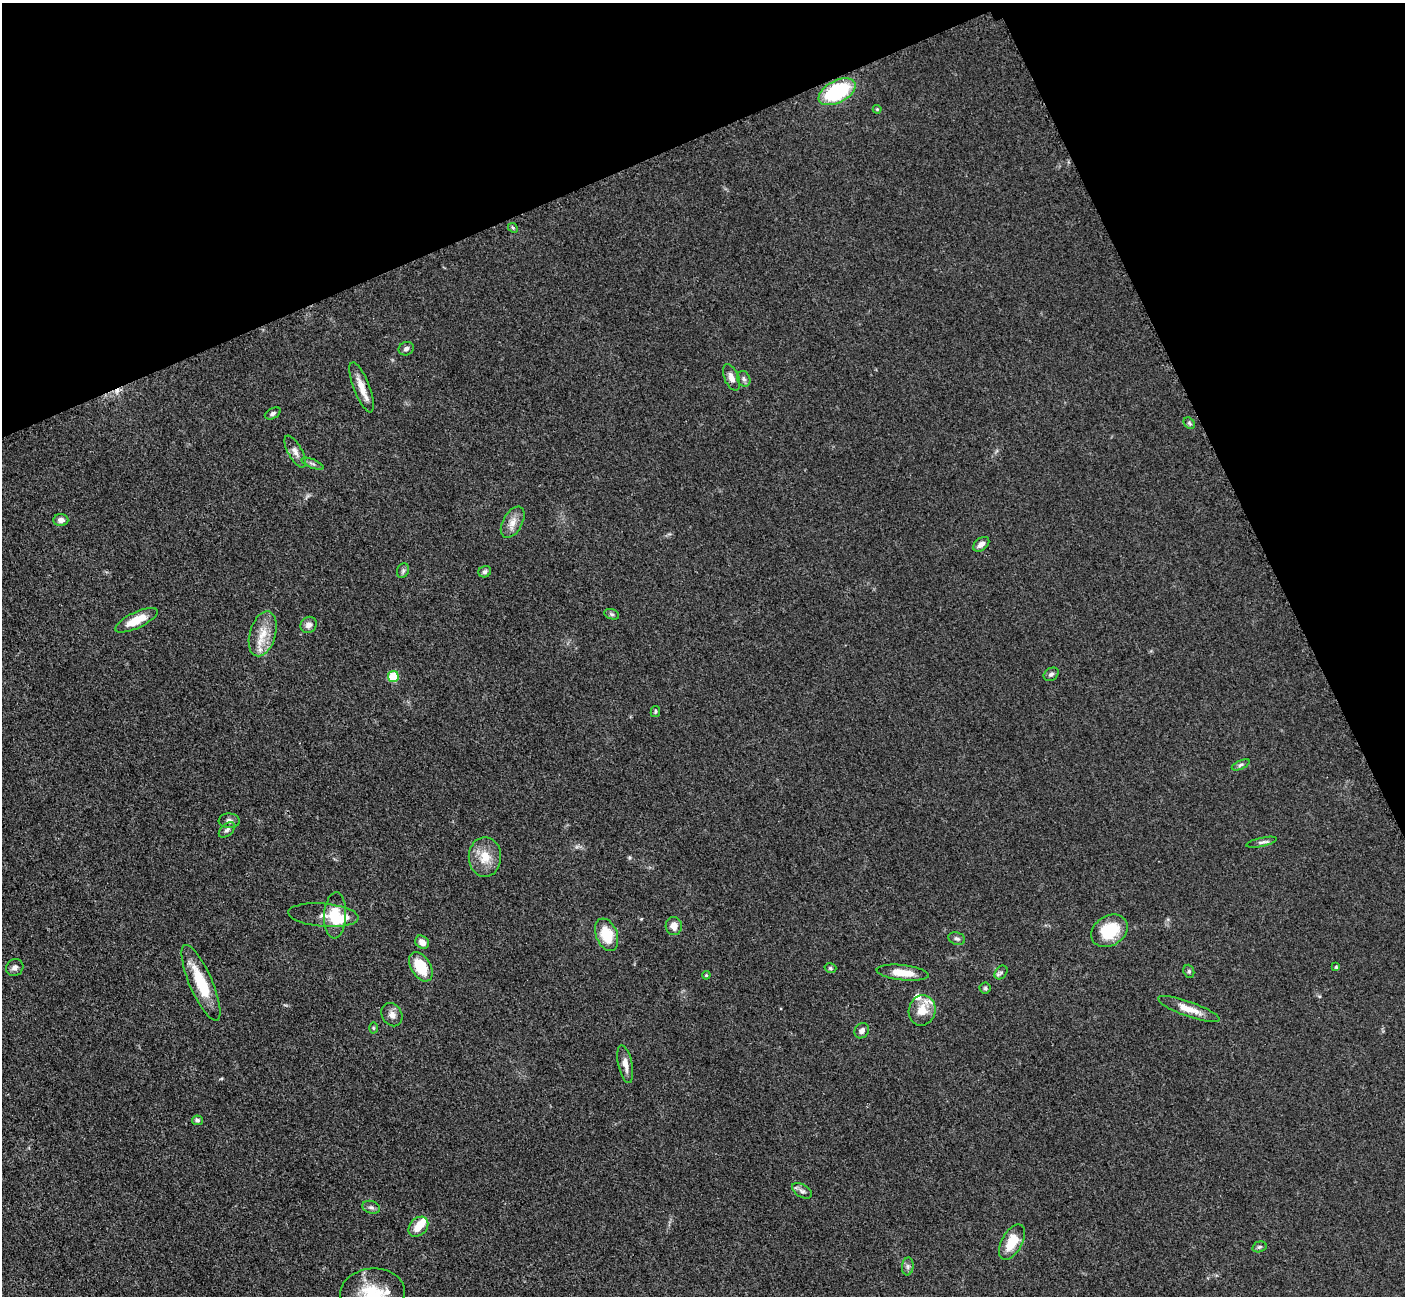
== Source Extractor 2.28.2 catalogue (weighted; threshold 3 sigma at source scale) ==
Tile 3 of 4 x 4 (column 3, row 1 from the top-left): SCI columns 2827-4229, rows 4179-5472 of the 5699 x 5661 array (HDU 1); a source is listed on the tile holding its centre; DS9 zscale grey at full resolution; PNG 1407 x 1298 px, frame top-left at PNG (2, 3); each listed source drawn as its Kron ellipse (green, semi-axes under 4 px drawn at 4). Shown black and unused: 22% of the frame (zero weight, under 3 of 5 exposures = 4% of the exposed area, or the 3 px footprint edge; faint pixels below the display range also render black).
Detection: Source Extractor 2.28.2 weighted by HDU 2 'WHT'; one run over the whole footprint, this tile lists its part. Background 0.0521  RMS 0.0055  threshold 0.0249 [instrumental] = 3 sigma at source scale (4.5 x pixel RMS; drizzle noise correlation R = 1.50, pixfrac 1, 0.05/0.05 arcsec/px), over >= 5 px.
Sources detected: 65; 1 inside a brighter object's white glare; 1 cosmic-ray / hot-pixel residue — neither listed nor drawn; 4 inside a brighter listed object's ellipse — not listed separately; the other 59 listed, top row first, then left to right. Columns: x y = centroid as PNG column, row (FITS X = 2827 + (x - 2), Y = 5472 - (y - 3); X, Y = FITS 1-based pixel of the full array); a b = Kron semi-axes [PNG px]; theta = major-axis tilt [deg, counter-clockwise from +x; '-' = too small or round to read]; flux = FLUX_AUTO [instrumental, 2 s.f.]
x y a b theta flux
837 92 20 11 27 46
877 109 4 4 - 0.58
513 228 5 4 - 0.73
406 349 8 6 24 1.8
731 377 14 7 -67 3.5
744 379 8 6 -66 1.5
362 387 27 8 -69 7.5
273 413 8 5 28 1.5
1189 423 6 5 - 1
295 451 18 7 -61 3.2
312 464 12 4 -23 1.5
61 520 7 6 - 2.9
513 522 17 9 61 5.2
981 544 9 6 39 2.9
403 571 7 5 69 1.3
485 572 6 5 - 1.3
612 614 8 5 -19 1.2
136 620 23 8 25 10
309 625 8 7 - 2.8
263 634 23 13 73 11
1051 674 8 6 33 1.6
393 676 5 5 - 21
655 711 5 4 - 0.88
1241 765 9 4 24 1.3
229 821 10 7 -2 2.5
227 830 9 6 41 1.6
1262 842 16 4 12 1.7
485 857 20 16 89 11
323 915 35 11 -5 6.9
335 915 23 11 87 13
674 926 9 8 - 4.4
1109 931 19 15 31 22
607 935 17 10 -69 16
957 939 8 6 -19 1.6
422 942 7 6 - 3.6
15 967 9 8 - 2.3
421 967 16 9 -59 18
1336 967 4 4 - 0.74
830 968 6 4 -15 0.83
1189 971 7 5 -69 1
1001 972 7 5 52 1.3
903 973 26 7 -6 10
706 975 4 4 - 0.56
201 983 41 11 -67 20
985 988 5 5 - 0.91
1189 1009 32 7 -20 7.9
922 1010 15 13 78 9.9
392 1015 12 10 -58 3.3
373 1028 5 3 - 0.61
862 1031 8 6 53 2.3
625 1064 19 7 -78 4.5
197 1120 5 4 - 1.2
802 1191 11 6 -28 1.9
371 1207 9 6 -19 1.6
418 1227 11 8 46 7.1
1012 1242 19 10 61 13
1259 1247 7 5 16 1
908 1266 9 5 85 1.6
372 1293 32 24 4 25
Isophote crosses this tile's border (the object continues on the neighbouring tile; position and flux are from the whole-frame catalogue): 1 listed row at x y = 372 1293